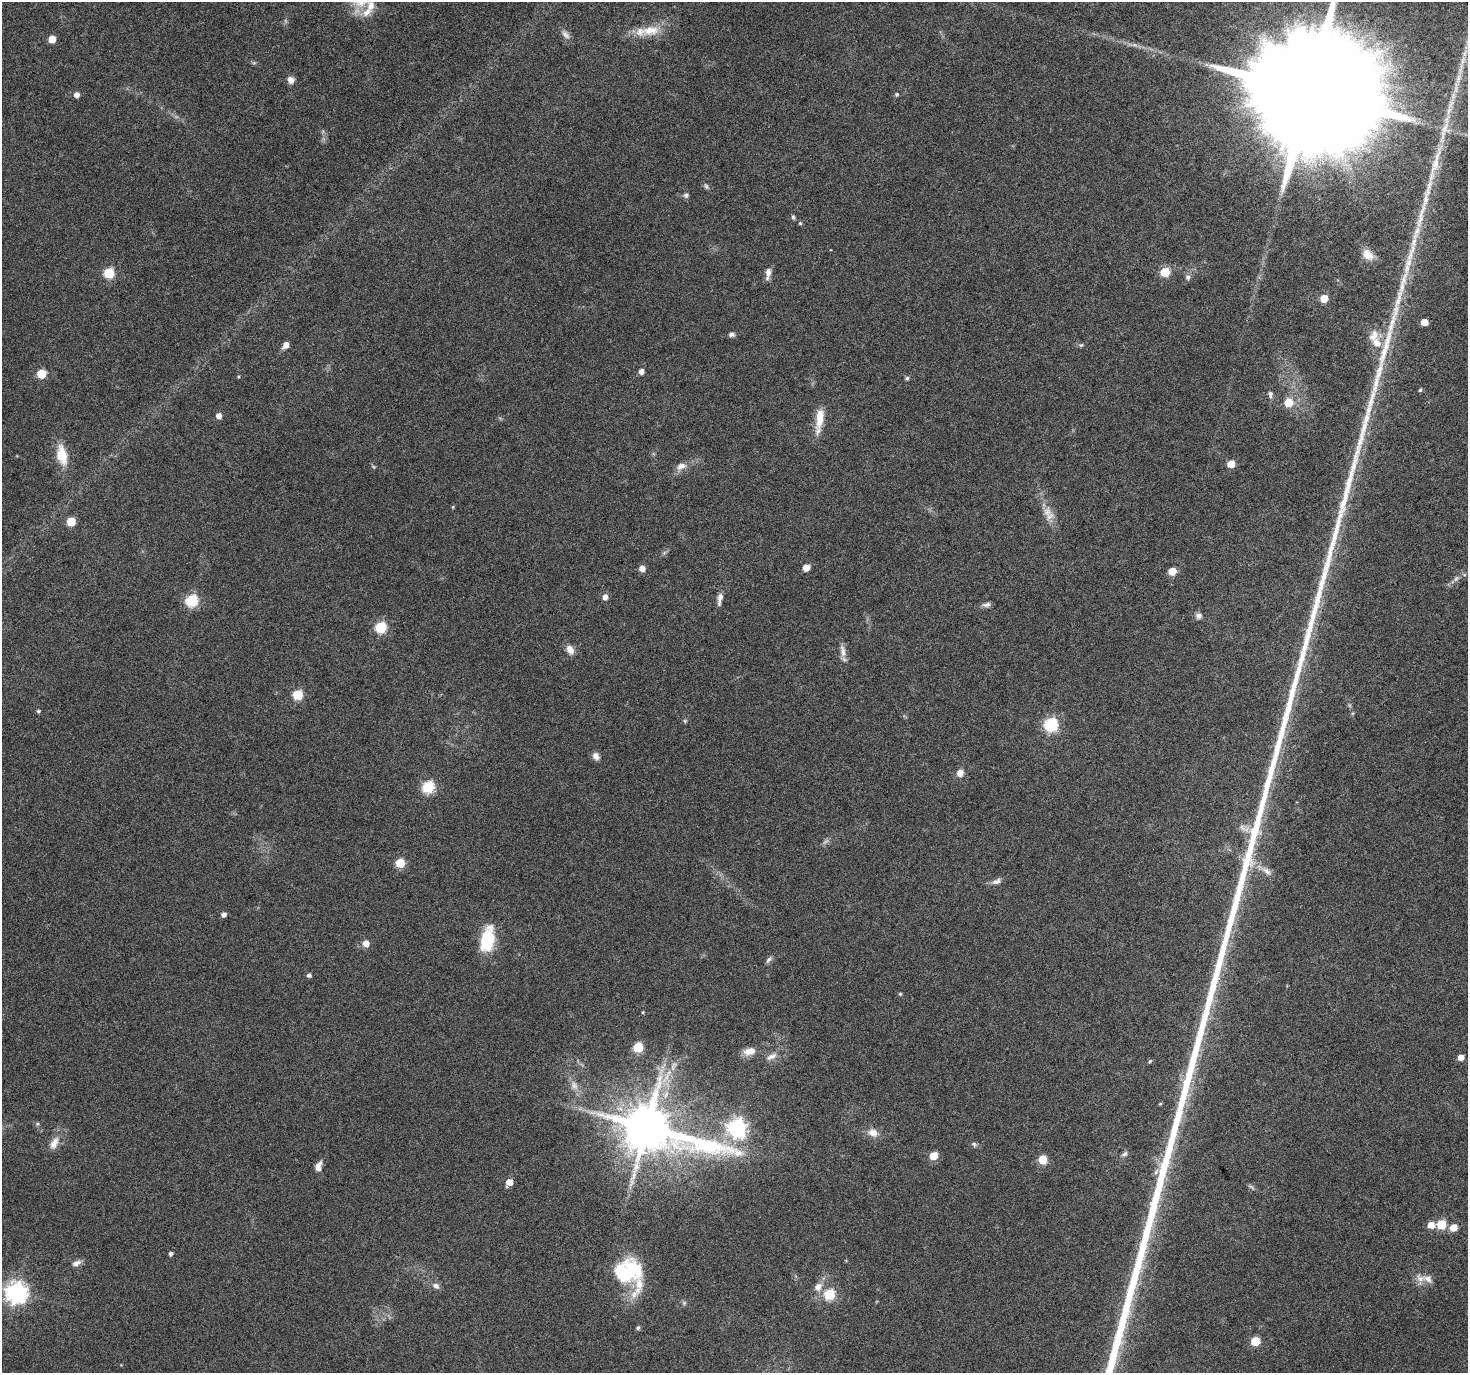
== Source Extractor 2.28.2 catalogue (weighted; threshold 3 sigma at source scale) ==
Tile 10 of 4 x 4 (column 2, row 3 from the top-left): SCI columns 1467-2932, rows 1486-2856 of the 5868 x 5773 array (HDU 1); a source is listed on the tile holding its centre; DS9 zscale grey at full resolution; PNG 1470 x 1375 px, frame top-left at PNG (2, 2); no overlay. Shown black and unused: <1% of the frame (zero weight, under 4 of 8 exposures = <1% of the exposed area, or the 3 px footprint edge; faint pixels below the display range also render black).
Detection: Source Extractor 2.28.2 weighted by HDU 2 'WHT'; one run over the whole footprint, this tile lists its part. Background 0.0491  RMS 0.0031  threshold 0.0126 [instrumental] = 3 sigma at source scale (4.09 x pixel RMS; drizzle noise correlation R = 1.36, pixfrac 0.8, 0.0396/0.0396 arcsec/px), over >= 5 px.
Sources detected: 116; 6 too faint to see at this stretch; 1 inside a brighter object's white glare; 1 long thin detection or spike segment (spike, bleed or trail) — not listed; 6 inside a brighter listed object's ellipse — not listed separately; the other 102 listed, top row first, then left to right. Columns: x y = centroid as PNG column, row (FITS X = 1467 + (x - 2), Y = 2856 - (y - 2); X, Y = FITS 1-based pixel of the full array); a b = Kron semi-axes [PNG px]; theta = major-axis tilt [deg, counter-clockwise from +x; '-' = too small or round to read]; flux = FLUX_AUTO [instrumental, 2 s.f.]
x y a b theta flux
361 2 22 14 1 6
650 30 27 14 8 6.5
565 34 15 7 -50 1.5
52 39 5 5 - 5.2
1463 60 20 7 70 3.3
291 80 8 7 - 1.8
1310 92 40 26 26 19000
897 94 5 5 - 0.5
76 95 5 5 - 1.7
1445 130 31 12 72 7.2
706 186 8 5 -69 0.63
686 195 8 7 - 0.77
1421 215 51 8 75 8.8
793 217 7 4 -80 0.51
800 223 5 4 - 0.32
1368 255 17 11 -48 3.5
1165 272 5 5 - 13
109 273 6 6 - 21
768 273 14 6 83 1.9
1188 277 7 6 - 0.85
1324 298 5 5 - 6
1424 322 5 5 - 4.1
731 334 8 5 -5 0.84
1376 343 15 12 -60 3.8
286 345 8 6 52 1.7
1081 345 6 5 - 0.46
641 371 6 5 - 1.4
41 374 5 5 - 12
907 378 5 4 - 0.55
1420 390 5 5 - 0.43
1270 394 9 6 -88 0.84
1288 402 6 5 - 8
219 416 5 5 - 2.2
819 419 32 8 82 5.7
62 455 21 11 -79 7.6
1231 464 5 5 - 5.3
681 466 13 9 23 2.3
374 467 6 4 -70 0.37
453 507 5 3 - 0.3
1047 512 16 11 -88 3.2
71 521 5 5 - 11
642 568 5 5 - 2.5
806 568 5 5 - 3.5
1172 571 5 5 - 5.5
1456 579 9 5 62 0.88
605 597 6 5 - 1.7
720 597 14 7 76 1.7
191 601 6 6 - 33
987 605 11 5 10 1.1
1198 616 8 7 - 1.1
380 627 6 6 - 26
570 650 12 8 -66 2.3
843 651 20 7 -79 2
298 695 6 6 - 17
38 711 4 4 - 0.45
685 721 5 5 - 0.42
1051 725 6 6 - 46
596 756 10 7 -56 1.5
960 773 8 7 - 2.3
428 787 6 6 - 32
1245 828 16 8 -22 2
400 863 5 5 - 12
1267 871 15 8 -41 2.1
996 881 13 7 19 1.4
224 915 5 4 - 1.3
487 940 23 11 76 16
366 943 6 6 - 2.7
769 959 10 5 49 0.86
309 975 5 5 - 0.82
900 994 5 4 - 0.34
643 1012 4 4 - 0.29
638 1047 6 5 - 17
749 1051 16 9 15 3.1
771 1057 17 7 26 2
1461 1057 5 5 - 2.5
1150 1061 6 4 45 0.35
1160 1104 5 4 - 0.33
37 1124 5 4 - 0.41
647 1127 25 13 -17 1800
737 1128 7 7 - 140
873 1133 14 10 -19 2.7
54 1143 19 10 66 2.9
974 1144 8 6 -41 0.66
1124 1154 9 6 25 0.84
933 1156 5 5 - 8.4
1043 1160 5 5 - 9.9
318 1166 13 7 75 1.9
509 1182 6 5 - 3
1441 1224 5 5 - 14
1431 1225 6 5 - 3.3
1453 1228 5 5 - 4.8
171 1254 4 4 - 0.76
77 1263 13 6 24 1.4
631 1270 30 28 -82 19
1420 1278 15 10 -26 2.5
436 1286 9 7 -27 1.3
818 1287 12 10 61 2.4
16 1292 8 7 - 210
829 1294 6 5 - 23
684 1303 6 6 - 0.55
638 1328 5 4 - 0.64
1255 1341 5 5 - 11
Isophote crosses this tile's border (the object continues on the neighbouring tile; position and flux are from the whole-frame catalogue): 2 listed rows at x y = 361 2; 1310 92